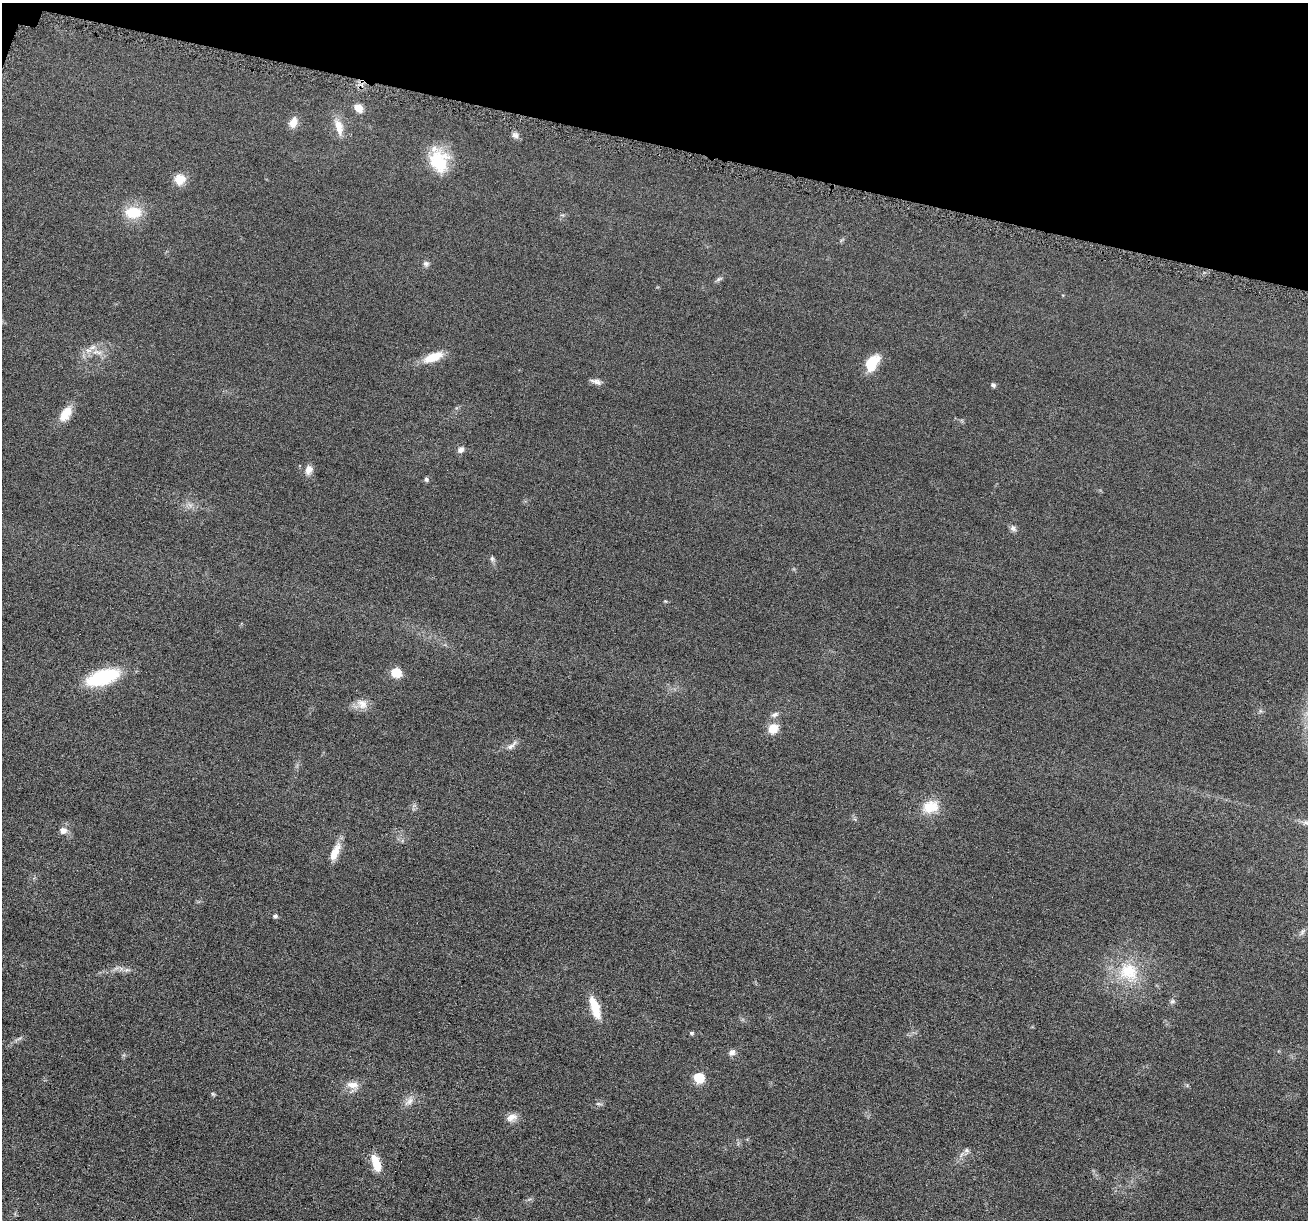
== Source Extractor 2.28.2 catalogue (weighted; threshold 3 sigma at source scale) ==
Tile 2 of 4 x 4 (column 2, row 1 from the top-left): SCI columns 1322-2627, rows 3792-5009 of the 5255 x 5272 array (HDU 1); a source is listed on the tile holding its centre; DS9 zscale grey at full resolution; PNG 1310 x 1222 px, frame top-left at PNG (2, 3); no overlay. Shown black and unused: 12% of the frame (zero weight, under 4 of 8 exposures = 1% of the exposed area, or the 3 px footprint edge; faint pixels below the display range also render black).
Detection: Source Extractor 2.28.2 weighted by HDU 2 'WHT'; one run over the whole footprint, this tile lists its part. Background 0.0528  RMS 0.0086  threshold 0.035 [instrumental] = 3 sigma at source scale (4.09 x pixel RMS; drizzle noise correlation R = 1.36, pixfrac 0.8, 0.05/0.05 arcsec/px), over >= 5 px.
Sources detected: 51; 1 inside a brighter object's white glare — not listed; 2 inside a brighter listed object's ellipse — not listed separately; the other 48 listed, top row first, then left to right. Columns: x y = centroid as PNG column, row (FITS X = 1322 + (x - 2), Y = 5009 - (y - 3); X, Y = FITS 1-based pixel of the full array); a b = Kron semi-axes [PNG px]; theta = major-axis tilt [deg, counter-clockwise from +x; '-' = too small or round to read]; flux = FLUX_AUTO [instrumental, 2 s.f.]
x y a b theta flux
358 108 10 7 -41 7.6
293 122 13 9 66 7.3
339 127 22 10 -73 11
515 135 10 8 -42 3
439 161 28 20 -71 35
180 179 14 14 - 9.3
133 212 20 14 -1 21
426 264 8 7 - 2.3
719 279 10 4 32 1.8
97 352 18 6 -9 6.4
433 357 23 10 21 15
872 361 21 12 -82 9.8
596 382 15 6 -16 3.5
993 385 5 4 - 2.1
65 414 20 11 58 12
461 450 8 7 - 3.5
309 470 11 8 72 5.5
426 479 6 5 - 1.5
190 505 7 5 -45 2.5
1013 528 10 7 -41 2.5
492 559 8 5 -64 1.8
665 601 5 4 - 0.78
396 672 6 5 - 38
103 677 23 11 17 77
362 704 16 12 -36 7.5
775 714 10 6 27 2.6
773 728 11 10 - 11
510 746 13 6 38 3.8
930 807 22 16 9 17
63 830 9 7 -9 4.8
335 852 25 9 66 9.9
275 916 5 4 - 2
1302 932 10 4 60 1.8
116 968 7 4 18 2.1
127 970 7 6 - 1.9
1128 971 29 26 -30 36
1172 1001 7 5 21 1.7
595 1008 26 9 -71 18
691 1033 6 5 - 1.3
732 1052 9 8 - 3.2
699 1078 6 6 - 43
352 1085 18 9 -7 7.3
213 1094 6 4 -44 1
409 1101 16 8 44 5.3
598 1104 8 4 -8 1.4
511 1117 14 9 27 5.6
967 1150 7 6 - 2.2
376 1163 19 8 -72 15